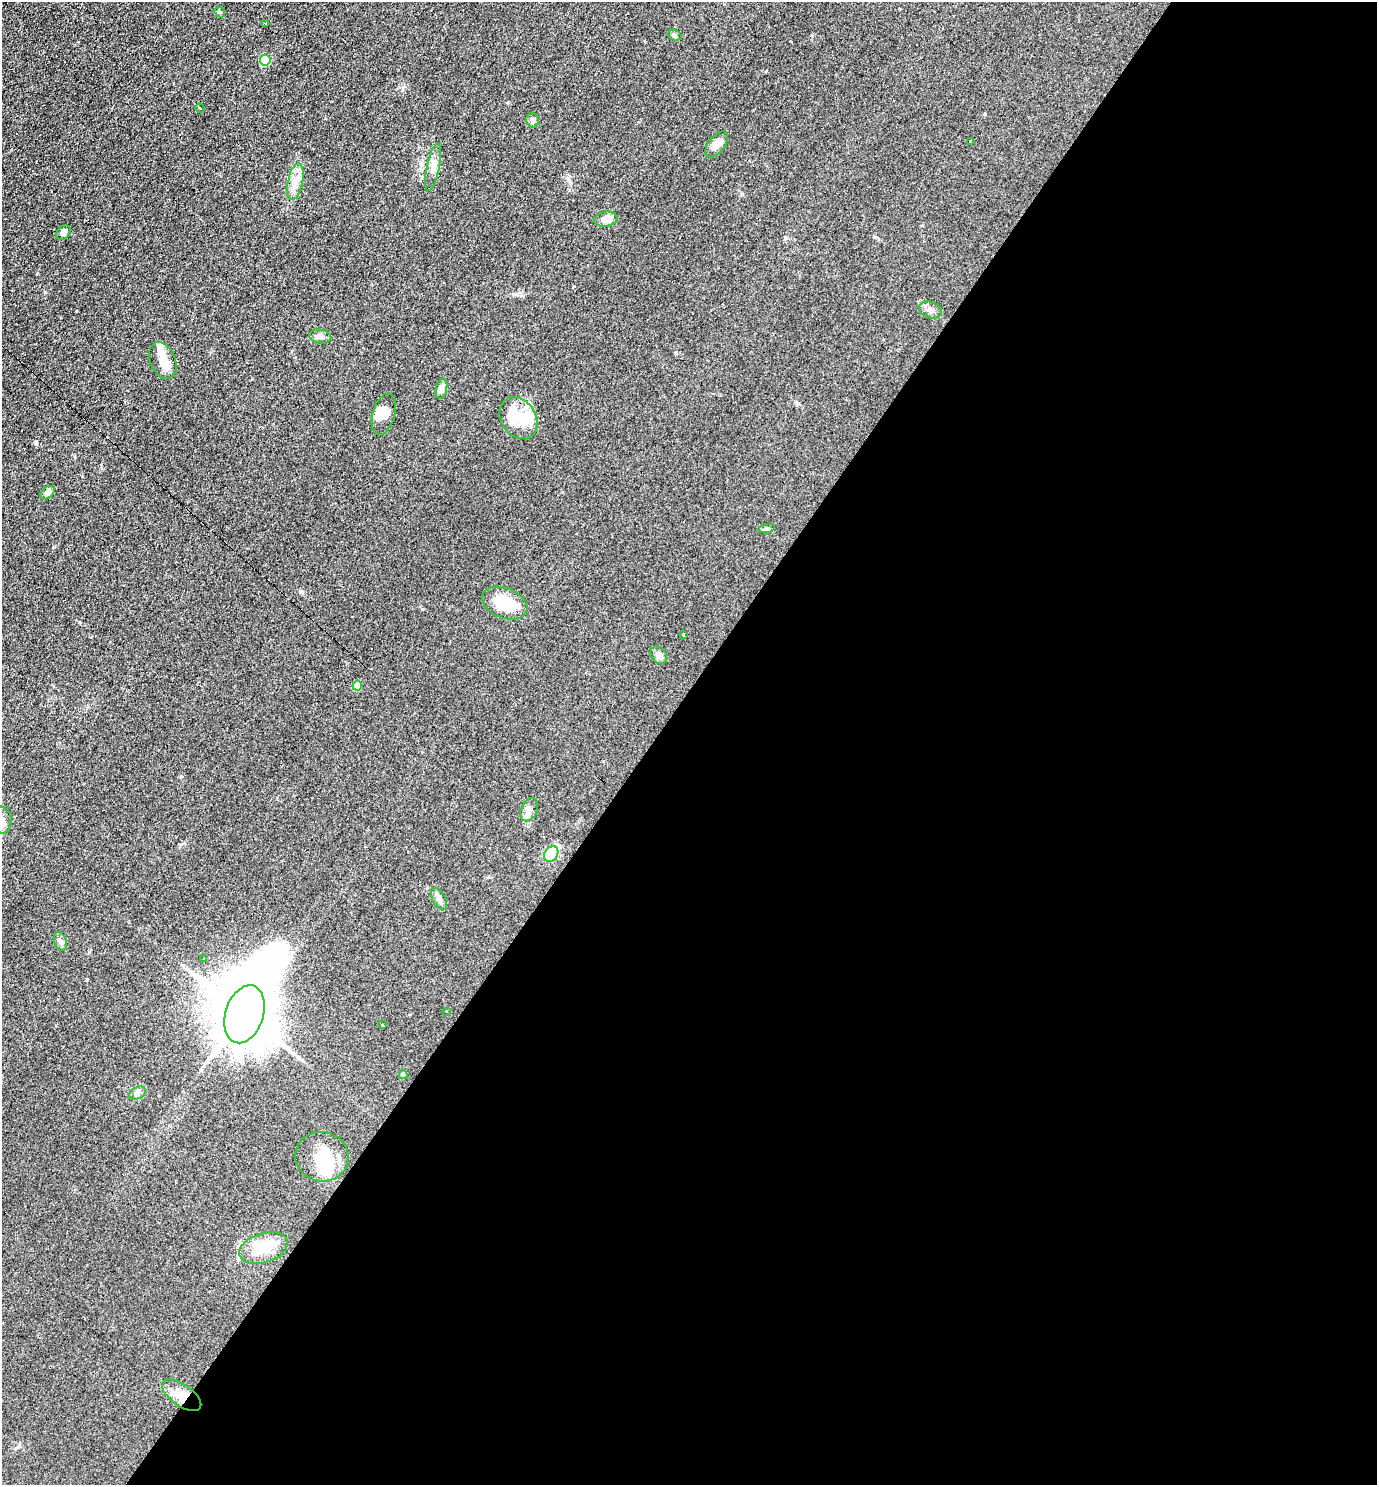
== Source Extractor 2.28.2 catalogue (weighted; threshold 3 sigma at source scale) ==
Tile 12 of 4 x 4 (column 4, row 3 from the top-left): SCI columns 4274-5648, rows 1485-2967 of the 5940 x 5934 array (HDU 1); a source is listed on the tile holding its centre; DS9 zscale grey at full resolution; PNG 1379 x 1487 px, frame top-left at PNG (2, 2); each listed source drawn as its Kron ellipse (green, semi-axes under 4 px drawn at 4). Shown black and unused: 53% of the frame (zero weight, under 3 of 4 exposures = <1% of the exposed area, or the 3 px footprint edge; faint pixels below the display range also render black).
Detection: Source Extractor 2.28.2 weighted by HDU 2 'WHT'; one run over the whole footprint, this tile lists its part. Background 0.104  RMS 0.0098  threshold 0.0441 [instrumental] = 3 sigma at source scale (4.5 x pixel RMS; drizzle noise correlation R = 1.50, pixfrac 1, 0.05/0.05 arcsec/px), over >= 5 px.
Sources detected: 48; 6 inside a brighter object's white glare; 4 cosmic-ray / hot-pixel residue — neither listed nor drawn; the other 38 listed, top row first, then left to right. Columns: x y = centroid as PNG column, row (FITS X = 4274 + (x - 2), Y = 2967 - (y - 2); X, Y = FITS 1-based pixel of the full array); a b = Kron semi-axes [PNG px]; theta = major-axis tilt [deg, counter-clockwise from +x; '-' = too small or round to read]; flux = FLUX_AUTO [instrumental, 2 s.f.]
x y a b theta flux
220 12 6 4 -46 1.5
266 23 3 2 - 0.74
675 35 7 5 -20 2.2
265 60 5 5 - 46
200 108 5 2 - 0.84
533 120 7 6 - 2.8
971 141 3 3 - 4.3
716 145 15 8 52 7.3
433 167 24 6 78 6.5
295 182 18 7 78 9.1
606 219 12 7 7 8.9
63 233 8 6 45 3.9
930 310 11 8 -18 4.2
320 336 11 6 -12 4.3
163 361 19 12 -67 12
441 389 10 5 77 4.2
384 414 21 11 75 9.9
518 418 22 17 -57 23
48 493 8 5 40 3.8
767 529 8 4 8 2.1
505 603 24 15 -22 31
683 634 3 3 - 14
659 655 10 7 -54 4.7
357 686 5 4 - 23
529 810 12 8 64 5.3
2 820 13 10 -83 7.4
551 854 8 6 55 40
439 899 12 6 -59 4.5
60 941 9 6 -67 2.8
204 959 4 2 - 0.91
446 1011 3 2 - 1.1
244 1014 30 19 73 7600
382 1024 3 3 - 2
403 1075 4 4 - 5.6
137 1093 9 6 28 2.7
322 1157 26 24 -15 29
264 1248 25 14 17 24
182 1395 23 10 -35 13
Overlapping masked pixels (flux is a lower limit): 1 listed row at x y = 182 1395
Isophote crosses this tile's border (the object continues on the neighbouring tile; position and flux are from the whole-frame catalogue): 1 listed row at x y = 2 820
Unlisted compact peaks at least as high as the median listed source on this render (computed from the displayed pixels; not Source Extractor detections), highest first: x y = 676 352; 422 609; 985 114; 742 194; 89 952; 301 592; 79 622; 87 980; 812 36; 181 776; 517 294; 53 547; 574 286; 508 102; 874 237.